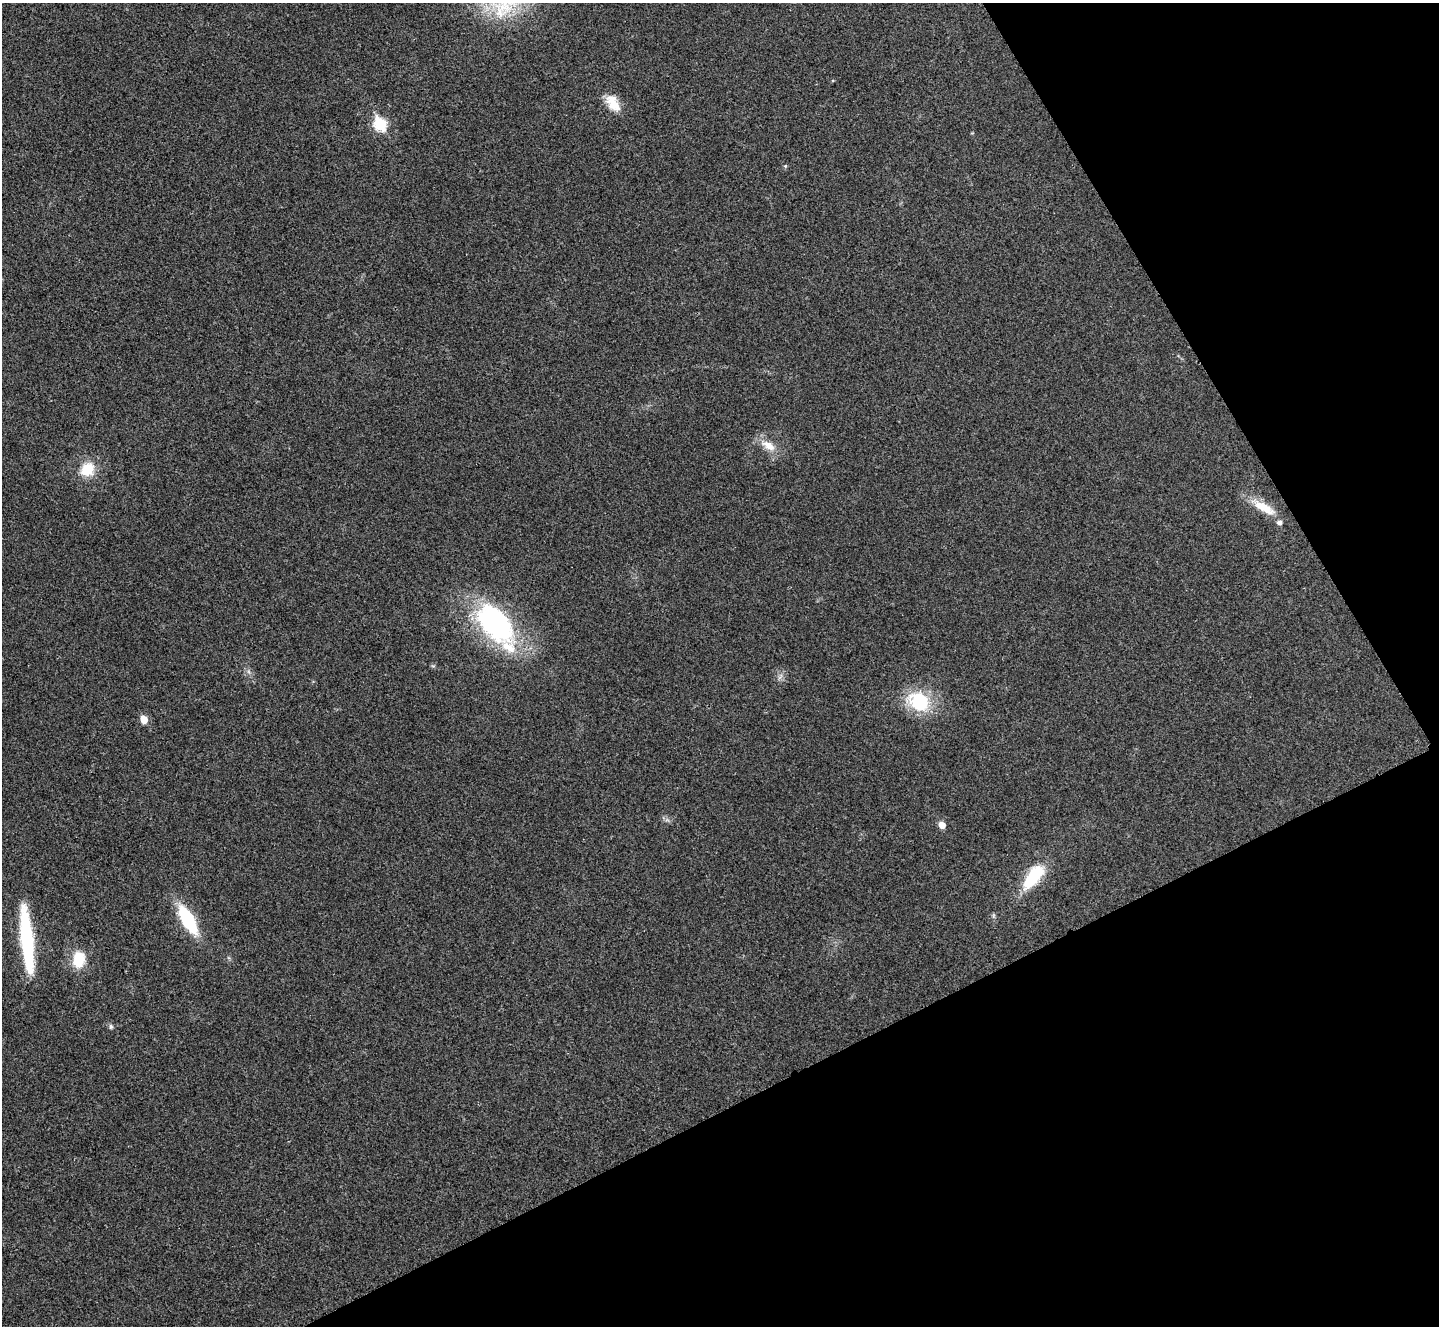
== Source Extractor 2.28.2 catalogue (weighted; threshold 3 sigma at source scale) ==
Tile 12 of 4 x 4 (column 4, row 3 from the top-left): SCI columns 4318-5754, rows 1485-2808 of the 5762 x 5752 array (HDU 1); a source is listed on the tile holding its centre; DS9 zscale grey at full resolution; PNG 1441 x 1328 px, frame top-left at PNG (2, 3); no overlay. Shown black and unused: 26% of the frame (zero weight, under 3 of 4 exposures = <1% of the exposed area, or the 3 px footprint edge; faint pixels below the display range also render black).
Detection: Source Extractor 2.28.2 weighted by HDU 2 'WHT'; one run over the whole footprint, this tile lists its part. Background 0.034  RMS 0.0062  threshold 0.0278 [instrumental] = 3 sigma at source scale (4.5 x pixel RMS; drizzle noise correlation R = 1.50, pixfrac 1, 0.05/0.05 arcsec/px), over >= 5 px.
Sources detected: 16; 2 inside a brighter listed object's ellipse — not listed separately; the other 14 listed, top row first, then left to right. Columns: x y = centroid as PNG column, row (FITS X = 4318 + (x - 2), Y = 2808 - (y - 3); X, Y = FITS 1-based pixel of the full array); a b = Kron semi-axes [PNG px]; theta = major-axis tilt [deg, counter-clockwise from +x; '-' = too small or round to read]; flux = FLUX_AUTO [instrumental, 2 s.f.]
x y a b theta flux
613 103 23 13 -56 11
380 124 7 6 - 60
768 446 20 10 -35 8.5
87 469 13 11 49 17
1264 508 35 11 -31 13
495 624 52 30 -49 110
919 701 27 22 -37 32
144 720 6 5 - 8.9
942 825 6 5 - 6.3
1034 876 35 15 52 26
188 920 26 11 -60 44
27 940 66 11 -84 65
79 959 19 13 85 16
111 1027 7 5 -89 1.2
Unlisted compact peaks at least as high as the median listed source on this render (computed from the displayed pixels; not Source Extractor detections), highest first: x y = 785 166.